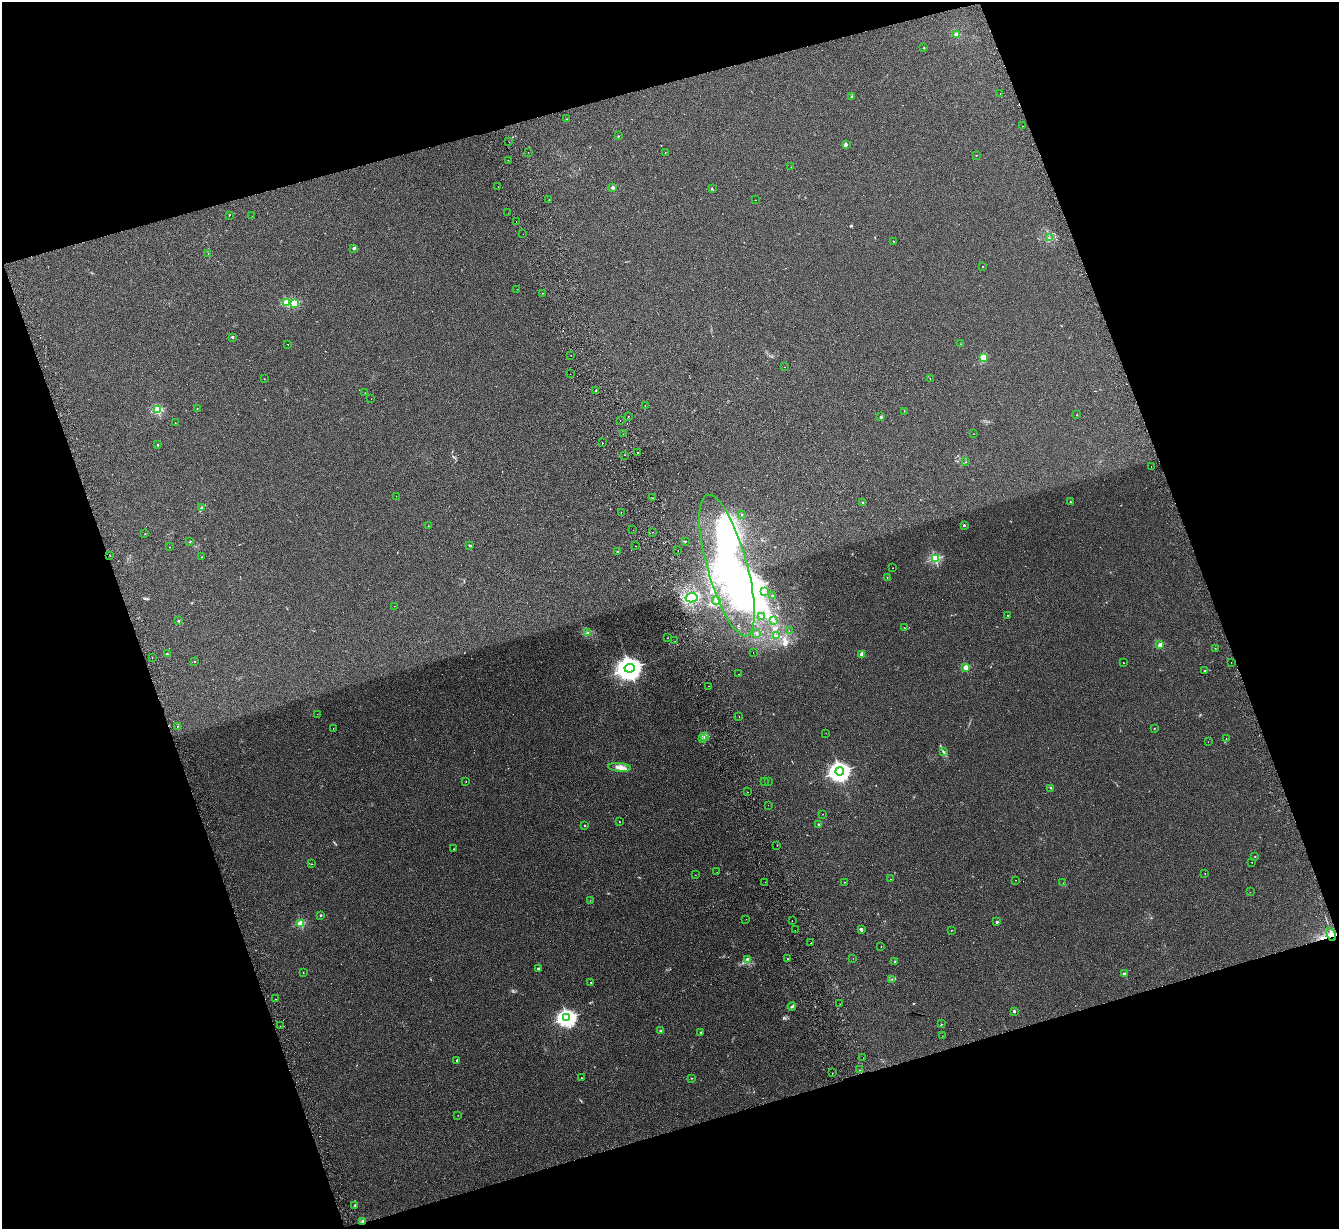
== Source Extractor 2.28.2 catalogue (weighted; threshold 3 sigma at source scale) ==
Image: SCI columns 57-5404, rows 172-5079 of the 5459 x 5375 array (HDU 1 of 3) = the unmasked area's bounding box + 8 px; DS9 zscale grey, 4 x 4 block average (1 PNG px = mean of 4 x 4 image px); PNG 1341 x 1231 px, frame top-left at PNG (2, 2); each listed source drawn as its Kron ellipse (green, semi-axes under 4 px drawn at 4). Shown black and unused: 37% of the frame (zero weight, under 2 of 3 exposures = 3% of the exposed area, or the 3 px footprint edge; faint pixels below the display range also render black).
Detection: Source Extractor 2.28.2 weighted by HDU 2 'WHT'. Background 0.0807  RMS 0.0082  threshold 0.037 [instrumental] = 3 sigma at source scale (4.5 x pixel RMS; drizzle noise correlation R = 1.50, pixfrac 1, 0.05/0.05 arcsec/px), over >= 5 px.
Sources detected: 214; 2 too faint to see at this stretch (4 x 4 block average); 7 inside a brighter object's white glare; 6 cosmic-ray / hot-pixel residue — neither listed nor drawn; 1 coinciding with a brighter row at this scale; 4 inside a brighter listed object's ellipse — not listed separately; the other 194 listed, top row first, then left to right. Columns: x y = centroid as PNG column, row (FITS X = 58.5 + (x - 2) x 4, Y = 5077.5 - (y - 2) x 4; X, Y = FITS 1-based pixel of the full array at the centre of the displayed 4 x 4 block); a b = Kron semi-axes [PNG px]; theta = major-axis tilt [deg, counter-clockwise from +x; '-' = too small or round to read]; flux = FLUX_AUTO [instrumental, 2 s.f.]
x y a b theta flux
956 34 3 3 - 10
924 48 2 2 - 2.1
1000 93 2 2 - 1.1
851 96 3 2 - 2.7
567 119 2 2 - 3.1
1023 126 2 2 - 3.5
618 136 2 2 - 2
509 142 2 2 - 0.63
846 145 2 2 - 2.4
528 152 2 2 - 0.71
665 153 2 2 - 1.6
976 155 2 2 - 5.5
508 160 2 2 - 1.2
791 167 2 2 - 0.86
498 187 2 2 - 0.92
613 188 2 2 - 50
712 189 3 2 - 3
549 200 2 2 - 1.2
756 200 2 2 - 1.9
508 213 2 2 - 0.75
229 215 2 2 - 1.9
252 216 2 2 - 3.3
516 221 2 2 - 2.2
523 234 2 2 - 6.6
1049 238 2 2 - 3.7
893 241 2 2 - 1.6
354 248 4 2 - 5.3
208 253 2 2 - 1
983 266 2 2 - 1.1
517 289 2 2 - 2.2
542 293 2 2 - 1.3
287 302 2 2 - 220
294 303 2 2 - 260
232 337 2 2 - 31
288 344 2 2 - 2.2
961 344 2 2 - 1.3
571 355 2 2 - 3.4
983 358 3 3 - 51
784 367 2 2 - 1.9
570 374 2 2 - 0.86
930 378 2 2 - 0.96
264 379 2 2 - 2.2
595 391 2 2 - 6.3
365 393 2 2 - 2.1
371 399 2 2 - 0.66
645 406 2 2 - 0.68
197 409 2 2 - 1.8
158 410 2 2 - 360
904 411 2 2 - 1.4
1077 415 2 2 - 1.9
628 416 2 2 - 18
881 417 2 2 - 25
620 421 2 2 - 3.3
175 423 2 2 - 4
623 434 2 2 - 2.6
973 434 2 2 - 0.84
602 442 2 2 - 6.4
158 445 2 2 - 13
637 453 2 2 - 4.4
625 455 2 2 - 0.93
966 462 2 2 - 1.1
1151 466 2 2 - 0.99
396 496 2 2 - 1
653 498 2 2 - 1.8
862 502 2 2 - 4.2
1070 502 2 2 - 2.5
202 508 3 2 - 17
621 512 2 2 - 2.8
742 515 2 2 - 1.7
964 525 2 2 - 26
428 526 2 2 - 3.4
633 530 2 2 - 1
653 532 2 2 - 2.2
145 533 2 2 - 1.5
685 541 2 2 - 2.9
190 542 2 2 - 1.5
470 546 2 2 - 16
636 546 2 2 - 3.4
170 547 2 2 - 2.9
678 551 2 2 - 0.94
617 552 2 2 - 8.3
110 555 2 2 - 1.1
201 557 2 2 - 1.1
935 558 2 2 - 510
727 565 73 20 -74 1300
893 568 2 2 - 1.1
887 578 2 2 - 0.91
765 592 2 2 - 2.2
773 596 2 2 - 3
692 598 6 4 13 93
716 600 4 3 - 8.3
394 606 2 2 - 0.86
1008 615 2 2 - 1.8
761 617 2 2 - 3.4
179 621 2 2 - 22
773 621 2 2 - 2.2
905 628 2 2 - 1.1
789 631 2 2 - 2.1
587 633 3 2 - 6.4
756 633 3 2 - 4.7
776 635 2 2 - 3.2
667 638 2 2 - 2.1
675 641 2 2 - 2
1160 645 2 2 - 110
1215 648 2 2 - 1.5
753 653 2 2 - 7.6
167 654 3 2 - 3.3
862 654 3 2 - 14
152 657 2 2 - 1.5
194 661 2 2 - 3.9
1231 662 2 2 - 1
1124 663 2 2 - 1.2
966 667 2 2 - 130
630 668 5 4 - 7000
1205 671 2 2 - 2
738 674 2 2 - 1.3
708 686 2 2 - 1.2
317 714 2 2 - 0.65
739 717 2 2 - 1.6
178 726 2 2 - 5.9
333 728 2 2 - 1.2
1154 729 2 2 - 1.7
826 733 2 2 - 0.73
704 736 3 2 - 7.3
702 739 2 2 - 1.1
1226 739 2 2 - 0.86
1208 742 2 2 - 0.55
943 752 3 2 - 5
620 767 11 4 -4 34
840 772 4 3 - 3300
466 782 2 2 - 1.5
764 782 2 2 - 1.4
768 782 2 2 - 1.8
1051 788 3 2 - 4.5
747 792 2 2 - 2.7
768 805 2 2 - 1.3
823 814 2 2 - 1.2
619 822 2 2 - 1.9
819 825 2 2 - 41
585 826 2 2 - 6.3
777 846 2 2 - 1.3
454 849 2 2 - 1.4
1255 856 2 2 - 1.3
1252 862 2 2 - 0.99
312 864 2 2 - 1.7
717 872 2 2 - 1.1
1205 873 2 2 - 0.99
695 875 2 2 - 1.2
891 879 2 2 - 0.95
1016 880 2 2 - 2.5
765 882 2 2 - 1.1
844 882 2 2 - 4.3
1063 883 2 2 - 0.8
1250 892 2 2 - 0.73
590 900 2 2 - 0.92
320 915 2 2 - 21
746 919 2 2 - 0.83
792 921 2 2 - 1.5
997 922 2 2 - 26
301 923 2 2 - 240
861 929 3 2 - 8.8
795 930 2 2 - 1.7
951 930 2 2 - 4.4
1331 934 7 4 -66 29
810 943 2 2 - 1.4
881 946 2 2 - 1.5
788 958 2 2 - 2.1
853 958 2 2 - 1.1
748 960 3 2 - 20
895 961 2 2 - 29
538 968 2 2 - 28
303 973 2 2 - 2.9
1124 974 2 2 - 40
892 979 2 2 - 2.6
591 982 2 2 - 2.8
276 999 2 2 - 4.1
840 1004 2 2 - 1.4
792 1006 4 2 - 6.3
1014 1011 2 2 - 34
567 1018 3 3 - 2300
942 1024 2 2 - 1.3
280 1026 2 2 - 1.6
660 1030 3 2 - 3.5
701 1033 3 2 - 2.7
942 1036 2 2 - 0.78
863 1058 2 2 - 0.77
457 1060 2 2 - 21
860 1070 2 2 - 3.1
832 1073 2 2 - 2.7
581 1078 2 2 - 3.7
691 1078 2 2 - 3
458 1115 2 2 - 1.5
355 1205 2 2 - 14
362 1221 3 2 - 5.9
Overlapping masked pixels (flux is a lower limit): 1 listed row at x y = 1331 934
Diffuse or blended objects may show on this block-average render without a row.